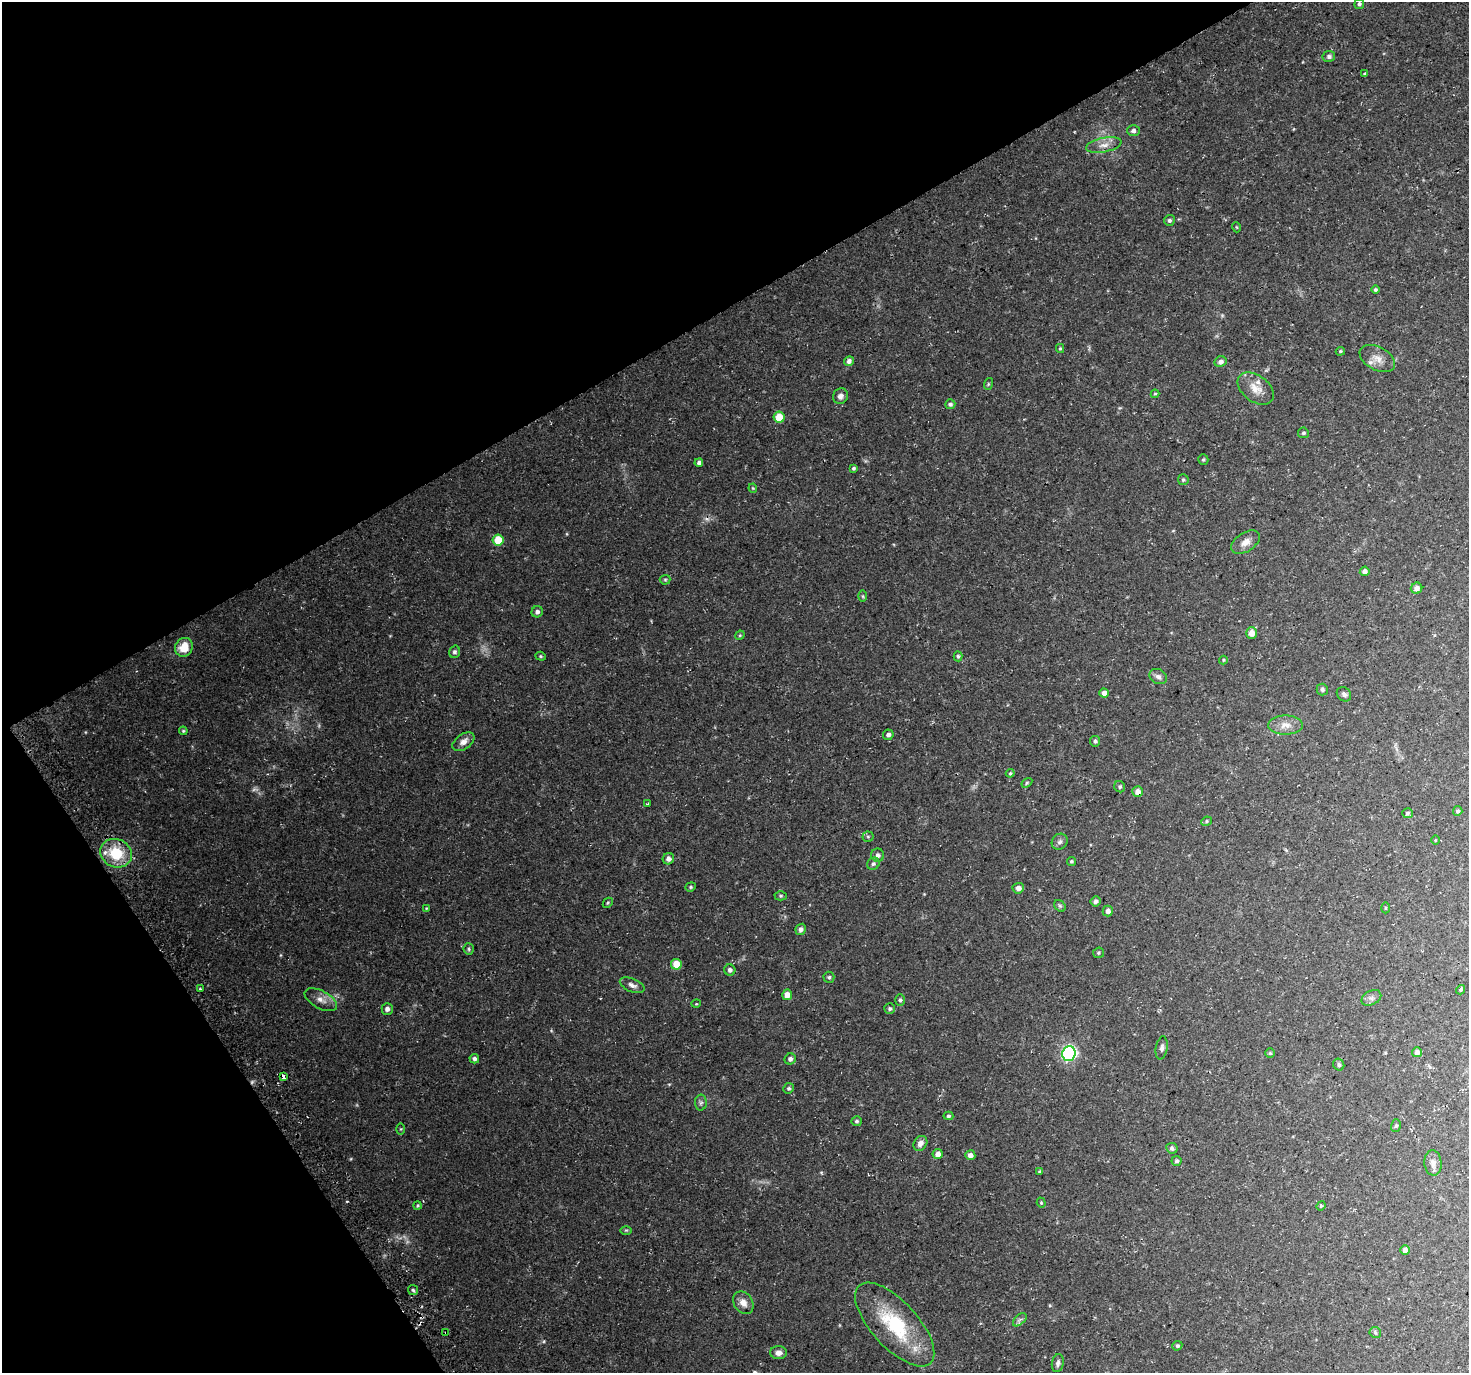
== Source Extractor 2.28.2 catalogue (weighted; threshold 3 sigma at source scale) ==
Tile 5 of 4 x 4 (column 1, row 2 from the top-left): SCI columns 34-1500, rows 2937-4307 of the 5930 x 5812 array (HDU 1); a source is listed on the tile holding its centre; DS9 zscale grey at full resolution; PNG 1471 x 1375 px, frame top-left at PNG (2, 2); each listed source drawn as its Kron ellipse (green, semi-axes under 4 px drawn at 4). Shown black and unused: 30% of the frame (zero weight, under 3 of 4 exposures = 3% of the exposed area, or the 3 px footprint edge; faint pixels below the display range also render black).
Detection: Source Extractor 2.28.2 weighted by HDU 2 'WHT'; one run over the whole footprint, this tile lists its part. Background 0.0573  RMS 0.0044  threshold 0.0199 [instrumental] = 3 sigma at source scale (4.5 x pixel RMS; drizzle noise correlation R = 1.50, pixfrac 1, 0.0396/0.0396 arcsec/px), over >= 5 px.
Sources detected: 130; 2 too faint to see at this stretch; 3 cosmic-ray / hot-pixel residue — neither listed nor drawn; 1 inside a brighter listed object's ellipse — not listed separately; the other 124 listed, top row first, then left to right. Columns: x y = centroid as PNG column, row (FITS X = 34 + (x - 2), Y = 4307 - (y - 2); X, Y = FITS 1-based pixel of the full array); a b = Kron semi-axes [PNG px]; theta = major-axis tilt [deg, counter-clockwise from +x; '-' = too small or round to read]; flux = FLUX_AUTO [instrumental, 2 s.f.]
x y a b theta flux
1359 4 5 4 - 0.87
1329 56 6 5 - 1.3
1365 74 4 3 - 0.61
1133 131 6 5 - 1.2
1104 145 18 7 11 3.4
1169 220 5 5 - 0.89
1236 227 5 3 - 0.36
1375 290 4 4 - 0.59
1060 348 4 4 - 0.51
1340 351 5 4 - 0.51
1377 358 19 11 -28 4.5
849 361 5 4 - 1.5
1220 362 6 5 - 1.7
988 384 6 3 72 0.51
1256 389 20 13 -37 5.8
1155 394 4 4 - 0.43
840 396 8 7 - 1.8
950 404 5 5 - 0.97
779 417 5 5 - 9
1303 433 5 5 - 0.74
1203 460 5 5 - 0.61
699 463 4 4 - 1.2
854 468 3 3 - 0.6
1183 480 5 5 - 0.69
753 488 4 4 - 0.42
498 540 5 5 - 9.4
1245 542 16 9 33 3.4
1365 571 5 4 - 2
665 580 5 5 - 0.58
1416 588 6 5 - 2.4
863 596 6 4 -89 0.53
537 612 6 5 - 1.5
1251 633 6 5 - 3.1
740 635 5 4 - 0.47
184 647 10 8 63 7.5
455 652 6 5 - 0.94
541 656 5 4 - 0.55
958 656 5 4 - 0.7
1223 660 4 4 - 0.4
1158 677 9 7 -28 1.7
1322 689 6 5 - 0.87
1104 693 4 4 - 2.1
1344 694 8 6 -45 1.2
1285 725 17 9 0 3.9
183 731 4 4 - 0.52
888 735 5 5 - 1.5
1095 741 5 5 - 0.94
463 742 12 7 35 2.8
1010 773 4 4 - 0.52
1027 783 6 4 33 0.58
1120 787 6 5 - 0.77
1138 792 5 5 - 2.7
647 804 3 2 - 0.35
1458 811 5 4 - 0.77
1407 813 5 5 - 0.84
1206 821 5 4 - 0.6
868 837 5 5 - 0.63
1435 840 5 3 - 0.38
1060 842 8 7 - 1.2
116 853 16 14 -26 15
878 855 7 6 - 1.4
668 859 6 5 - 2
1071 861 4 4 - 0.61
873 864 6 5 - 1
691 887 5 4 - 0.6
1018 888 6 5 - 2.5
781 896 6 4 1 0.64
1096 901 5 5 - 1.3
608 903 5 3 - 0.48
1060 906 6 5 - 0.74
426 908 4 3 - 0.35
1385 908 5 3 - 0.42
1108 911 5 5 - 1.8
801 929 6 5 - 1.4
469 949 6 5 - 0.68
1098 953 6 5 - 0.65
676 964 5 5 - 7.8
730 970 6 5 - 1.3
829 977 5 5 - 0.8
632 985 13 6 -22 2
200 989 3 3 - 0.47
1461 990 5 3 - 0.64
787 995 5 5 - 3.9
1371 998 10 7 27 1.7
321 1000 18 9 -28 3.5
900 1000 5 5 - 0.81
696 1004 5 3 - 0.33
387 1009 6 5 - 1.7
890 1009 5 5 - 0.86
1162 1048 12 6 80 1.5
1417 1052 5 5 - 1.7
1270 1053 5 5 - 0.61
1069 1054 7 6 - 85
474 1059 5 4 - 1.2
790 1059 6 5 - 1.3
1339 1065 6 5 - 0.86
283 1076 4 3 - 6.1
789 1088 5 5 - 0.8
701 1103 8 6 88 1
948 1116 5 4 - 0.73
857 1121 5 5 - 0.86
1396 1125 6 5 - 0.74
401 1129 5 3 - 0.43
920 1143 8 6 55 2.3
1172 1148 6 5 - 1.1
938 1154 5 5 - 2.7
970 1155 5 5 - 2.2
1177 1161 5 5 - 0.85
1433 1163 13 8 -85 2.6
1040 1171 4 3 - 0.54
1041 1203 5 4 - 0.46
418 1205 4 4 - 0.55
1321 1206 5 4 - 0.54
626 1230 6 4 0 0.52
1405 1250 5 4 - 2.2
413 1290 5 5 - 0.82
743 1303 12 9 -55 2.9
1020 1320 8 5 44 1.1
895 1324 53 23 -47 32
1375 1332 6 5 - 0.73
446 1333 4 3 - 0.51
1177 1346 5 4 - 0.78
778 1353 8 6 0 2.2
1058 1363 9 6 78 1.4
Overlapping masked pixels (flux is a lower limit): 3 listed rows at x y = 1138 792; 283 1076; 446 1333